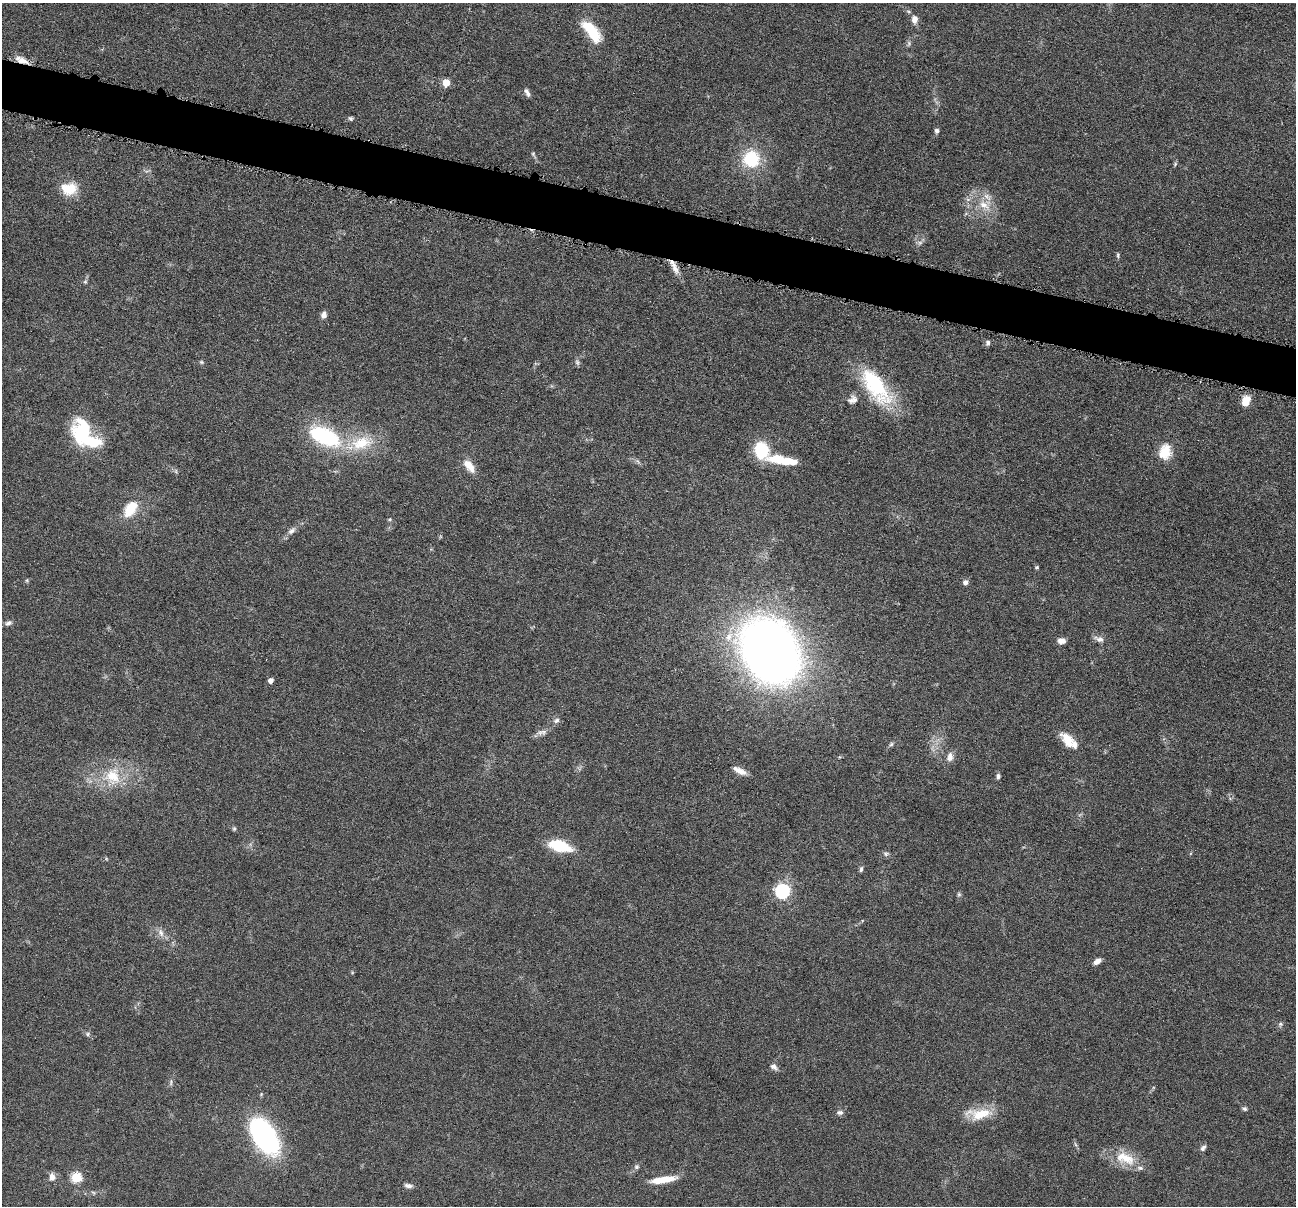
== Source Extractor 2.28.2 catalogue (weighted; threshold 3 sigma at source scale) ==
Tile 11 of 4 x 4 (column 3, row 3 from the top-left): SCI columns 2591-3884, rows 1459-2662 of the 5182 x 5200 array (HDU 1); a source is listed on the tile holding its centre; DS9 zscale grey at full resolution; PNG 1298 x 1208 px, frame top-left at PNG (2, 3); no overlay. Shown black and unused: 4% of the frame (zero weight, under 4 of 8 exposures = <1% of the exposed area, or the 3 px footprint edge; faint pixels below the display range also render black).
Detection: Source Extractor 2.28.2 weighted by HDU 2 'WHT'; one run over the whole footprint, this tile lists its part. Background 0.0362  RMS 0.0035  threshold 0.0142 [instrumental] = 3 sigma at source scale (4.09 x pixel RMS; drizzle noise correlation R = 1.36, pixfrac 0.8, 0.05/0.05 arcsec/px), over >= 5 px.
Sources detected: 82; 5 inside a brighter listed object's ellipse — not listed separately; the other 77 listed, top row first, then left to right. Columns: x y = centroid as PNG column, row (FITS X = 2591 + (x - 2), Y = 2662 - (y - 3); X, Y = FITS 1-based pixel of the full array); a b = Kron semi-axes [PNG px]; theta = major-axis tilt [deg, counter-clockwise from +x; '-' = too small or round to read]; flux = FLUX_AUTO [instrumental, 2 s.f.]
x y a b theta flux
915 19 10 8 88 2.2
592 31 26 10 -53 13
909 43 8 6 89 0.77
21 60 18 7 -25 3.2
446 83 5 5 - 7.5
527 92 10 5 -66 1.2
350 118 6 5 - 0.6
937 131 5 5 - 0.93
533 154 10 4 -64 0.69
751 159 17 17 - 16
1175 164 6 4 47 0.45
69 189 20 15 1 7.2
985 205 21 15 -19 7.1
920 243 8 6 -6 0.97
1118 255 9 4 -90 0.54
675 268 18 7 -64 2.9
85 282 6 5 - 0.56
324 315 8 6 72 1.5
988 342 7 5 88 0.96
201 362 7 4 -27 0.51
577 362 9 6 -80 0.86
875 385 49 20 -54 29
855 400 13 7 -58 1.4
1246 401 12 9 66 4.1
85 435 38 19 -41 23
324 436 39 18 -25 30
361 443 34 19 11 14
761 450 19 14 -76 13
1165 452 20 16 73 6.5
782 460 35 9 -9 11
637 461 8 5 -32 0.8
469 466 19 9 -52 3.9
176 471 7 4 -89 0.55
130 509 21 13 54 8.5
390 519 5 5 - 0.51
292 531 13 7 42 1.7
1037 567 4 4 - 0.56
27 580 6 4 72 0.4
965 582 5 5 - 1.6
8 623 9 6 21 1.1
729 637 16 10 56 4.2
1099 639 14 7 -16 1.6
1061 641 8 6 -5 1.9
770 651 45 35 -58 350
271 680 4 4 - 2
556 720 8 7 - 1.1
540 732 11 8 16 1.5
1067 740 20 13 -55 5.3
891 744 6 5 - 0.62
950 757 12 8 84 2
740 771 18 7 -27 2.7
113 776 26 24 -82 13
998 776 7 5 89 0.81
234 829 6 5 - 0.5
560 846 15 8 -16 21
886 854 8 6 1 0.82
861 869 8 4 74 0.7
783 891 6 6 - 78
959 894 6 5 - 0.54
161 933 12 7 -64 1.9
1097 961 9 5 31 1.9
1280 1024 7 6 - 0.73
87 1034 7 5 -23 0.73
774 1066 9 7 -34 1.4
171 1082 11 4 85 0.77
1244 1109 7 5 -30 0.7
840 1112 10 7 6 1.1
979 1114 34 14 3 8.8
264 1136 36 18 -58 69
1075 1144 7 4 -71 0.57
1203 1148 9 6 51 0.97
1125 1158 31 16 -23 8.8
636 1167 7 7 - 0.83
52 1177 10 8 -86 1.9
76 1177 5 5 - 24
663 1180 29 7 9 6.5
408 1186 11 5 -7 1.3
Overlapping masked pixels (flux is a lower limit): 1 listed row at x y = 21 60